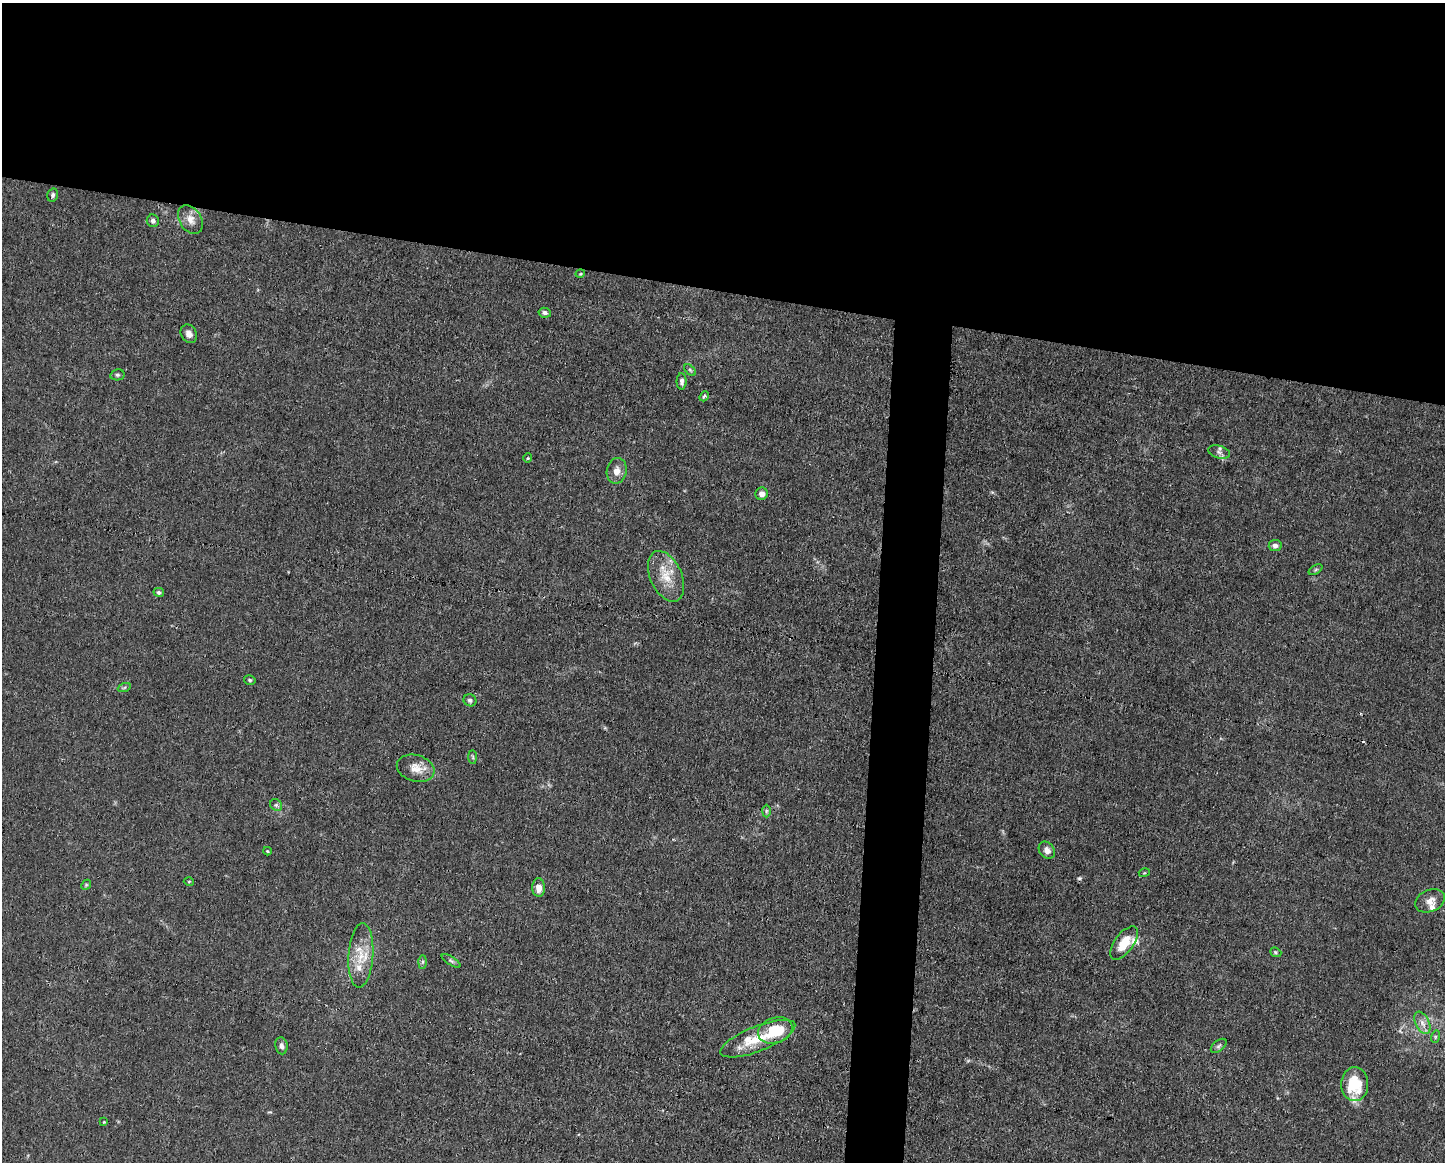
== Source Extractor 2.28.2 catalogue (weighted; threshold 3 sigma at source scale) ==
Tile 2 of 3 x 4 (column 2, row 1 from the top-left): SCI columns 1556-2998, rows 3479-4638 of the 4666 x 4638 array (HDU 1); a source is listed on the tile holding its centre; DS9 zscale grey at full resolution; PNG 1447 x 1164 px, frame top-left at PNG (2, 3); each listed source drawn as its Kron ellipse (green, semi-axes under 4 px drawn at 4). Shown black and unused: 28% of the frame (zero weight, under 3 of 4 exposures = <1% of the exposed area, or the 3 px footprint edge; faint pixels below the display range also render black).
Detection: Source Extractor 2.28.2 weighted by HDU 2 'WHT'; one run over the whole footprint, this tile lists its part. Background 0.0165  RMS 0.0025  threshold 0.0113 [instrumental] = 3 sigma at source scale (4.5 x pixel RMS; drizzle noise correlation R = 1.50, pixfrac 1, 0.05/0.05 arcsec/px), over >= 5 px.
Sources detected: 51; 1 cosmic-ray / hot-pixel residue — neither listed nor drawn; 5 inside a brighter listed object's ellipse — not listed separately; the other 45 listed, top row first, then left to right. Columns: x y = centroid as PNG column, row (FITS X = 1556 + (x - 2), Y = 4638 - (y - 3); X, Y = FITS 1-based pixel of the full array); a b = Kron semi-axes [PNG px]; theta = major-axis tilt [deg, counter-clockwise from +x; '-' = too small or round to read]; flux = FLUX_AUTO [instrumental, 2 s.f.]
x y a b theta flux
53 195 7 5 76 0.54
190 220 16 11 -58 2.4
153 221 6 6 - 0.7
580 274 5 3 - 0.21
545 313 6 5 - 0.77
189 334 10 7 -61 1.4
690 370 7 4 -45 0.4
117 375 7 5 12 0.5
682 381 8 5 -89 0.78
704 396 5 3 - 0.38
1219 452 11 6 -16 1
528 458 5 4 - 0.29
617 471 13 10 79 2
762 494 6 6 - 1.3
1275 545 6 5 - 1
1315 570 7 4 32 0.41
666 576 27 15 -66 6
159 592 5 4 - 0.53
250 680 6 4 -16 0.43
124 688 7 4 20 0.41
470 700 6 6 - 0.68
473 757 7 4 -89 0.44
416 768 19 13 -16 3.3
276 805 6 5 - 0.54
766 811 6 4 89 0.45
1047 850 9 7 -50 1.5
267 851 4 3 - 0.27
1144 873 5 3 - 0.22
189 881 5 3 - 0.25
86 885 5 4 - 0.34
539 888 9 6 -88 2.2
1430 901 16 11 22 2
1124 943 19 9 54 5.4
1276 952 6 4 -21 0.34
361 955 32 12 86 5.7
451 961 11 4 -31 0.58
423 962 7 4 89 0.41
1422 1023 12 7 -64 1.6
775 1030 18 12 18 9
1435 1037 6 4 72 0.38
758 1039 40 12 22 7.9
281 1046 8 6 -82 0.83
1219 1046 9 5 38 0.6
1355 1084 17 13 88 9.6
104 1122 4 4 - 0.2